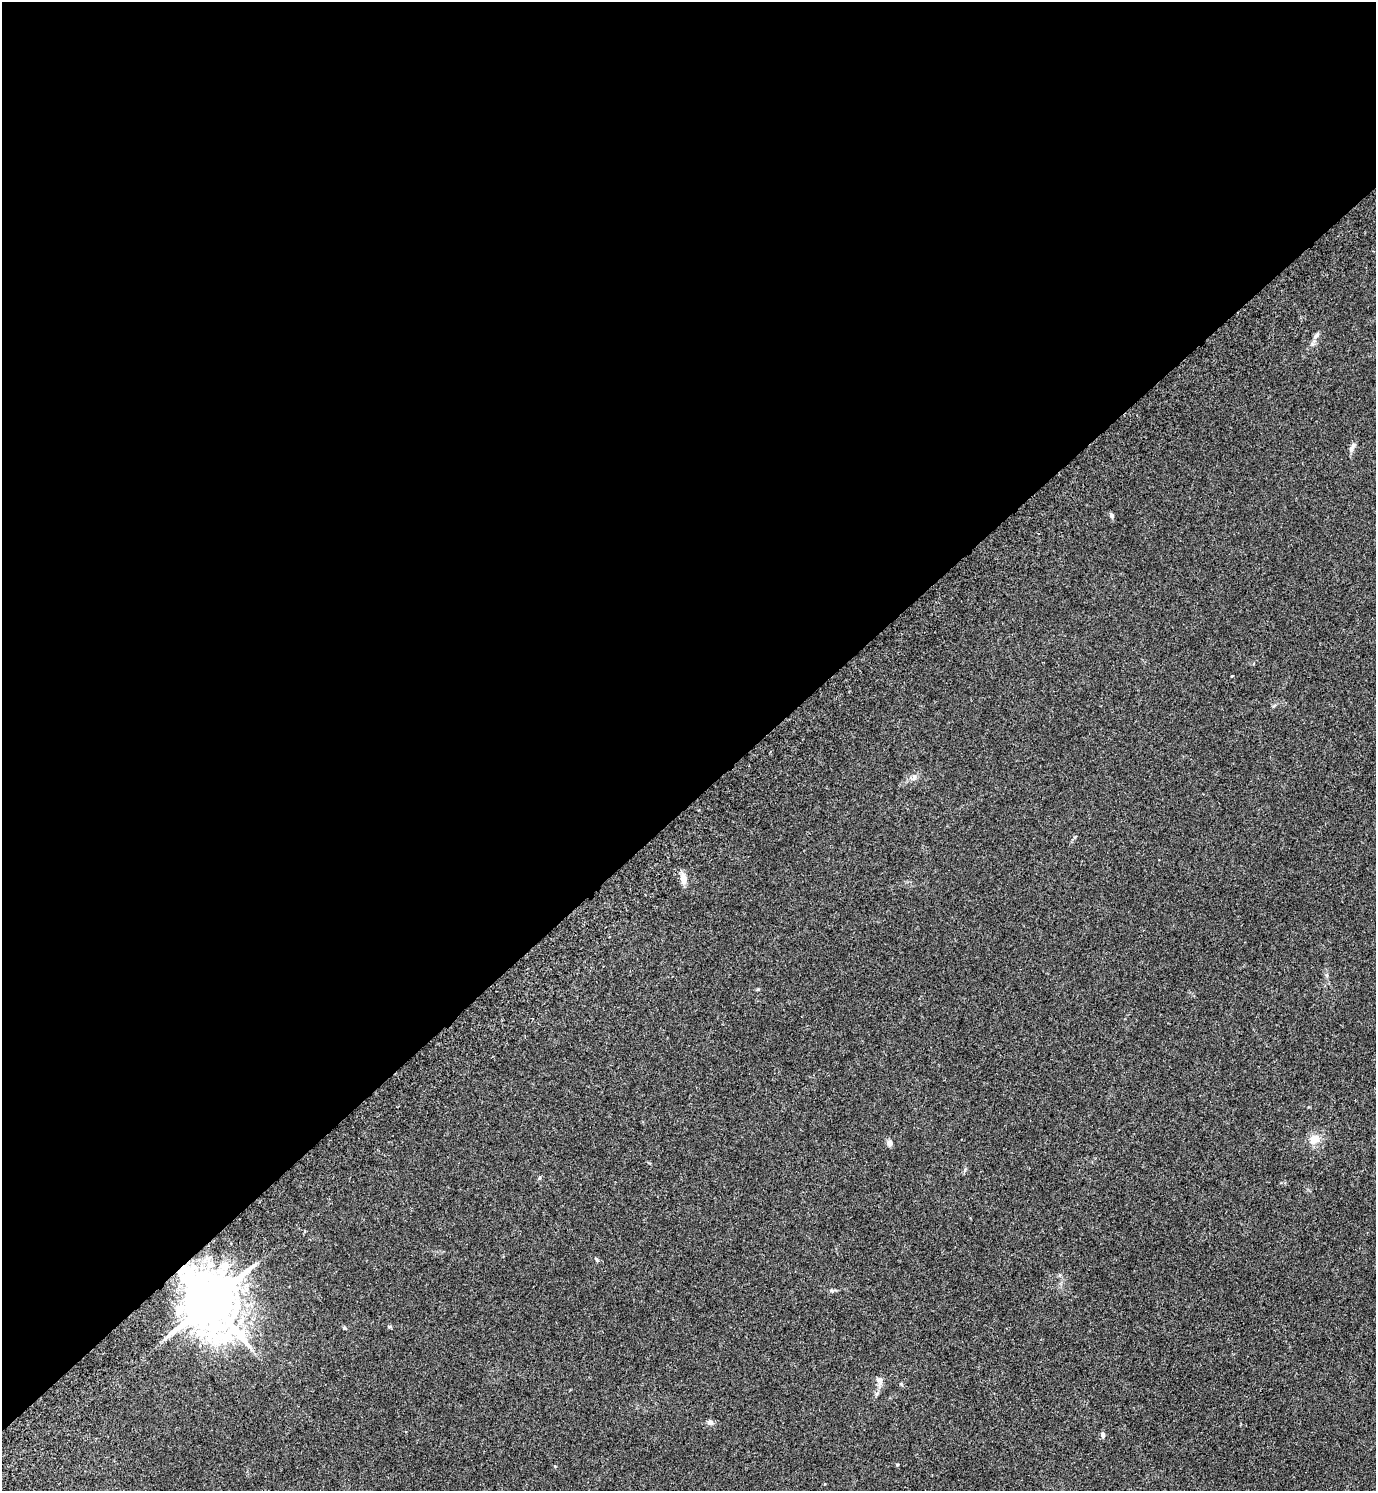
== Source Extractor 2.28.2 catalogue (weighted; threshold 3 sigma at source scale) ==
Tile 2 of 4 x 4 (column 2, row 1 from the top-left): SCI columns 1675-3048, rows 4512-6000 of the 5992 x 6003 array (HDU 1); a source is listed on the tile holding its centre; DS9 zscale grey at full resolution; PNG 1378 x 1493 px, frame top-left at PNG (2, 2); no overlay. Shown black and unused: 54% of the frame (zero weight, under 3 of 5 exposures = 3% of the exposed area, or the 3 px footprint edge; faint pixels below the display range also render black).
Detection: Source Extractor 2.28.2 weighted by HDU 2 'WHT'; one run over the whole footprint, this tile lists its part. Background 0.0162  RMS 0.0029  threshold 0.0131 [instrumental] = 3 sigma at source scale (4.5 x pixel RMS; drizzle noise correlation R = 1.50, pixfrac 1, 0.05/0.05 arcsec/px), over >= 5 px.
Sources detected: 16; all 16 listed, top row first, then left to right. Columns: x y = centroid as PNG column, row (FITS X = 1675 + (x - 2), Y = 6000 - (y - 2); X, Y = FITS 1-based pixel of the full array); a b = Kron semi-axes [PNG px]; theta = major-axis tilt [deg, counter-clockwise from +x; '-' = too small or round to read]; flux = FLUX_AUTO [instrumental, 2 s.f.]
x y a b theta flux
1316 336 10 5 57 0.9
1351 449 12 6 62 1
1111 515 7 5 -59 0.59
914 777 7 5 -69 0.79
683 878 13 7 -81 2.2
1315 1139 11 10 - 3.3
889 1143 8 7 - 0.92
539 1178 6 4 87 0.34
1060 1275 6 4 72 0.36
831 1290 6 3 -71 0.33
211 1301 17 14 -63 2100
389 1327 6 4 -2 0.34
344 1328 5 4 - 0.36
880 1380 12 7 -87 1.5
710 1422 8 6 -36 0.9
1103 1435 7 5 -69 0.79
Overlapping masked pixels (flux is a lower limit): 1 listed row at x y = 211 1301
Unlisted compact peaks at least as high as the median listed source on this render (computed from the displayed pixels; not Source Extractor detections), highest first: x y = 597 1260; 897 1465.